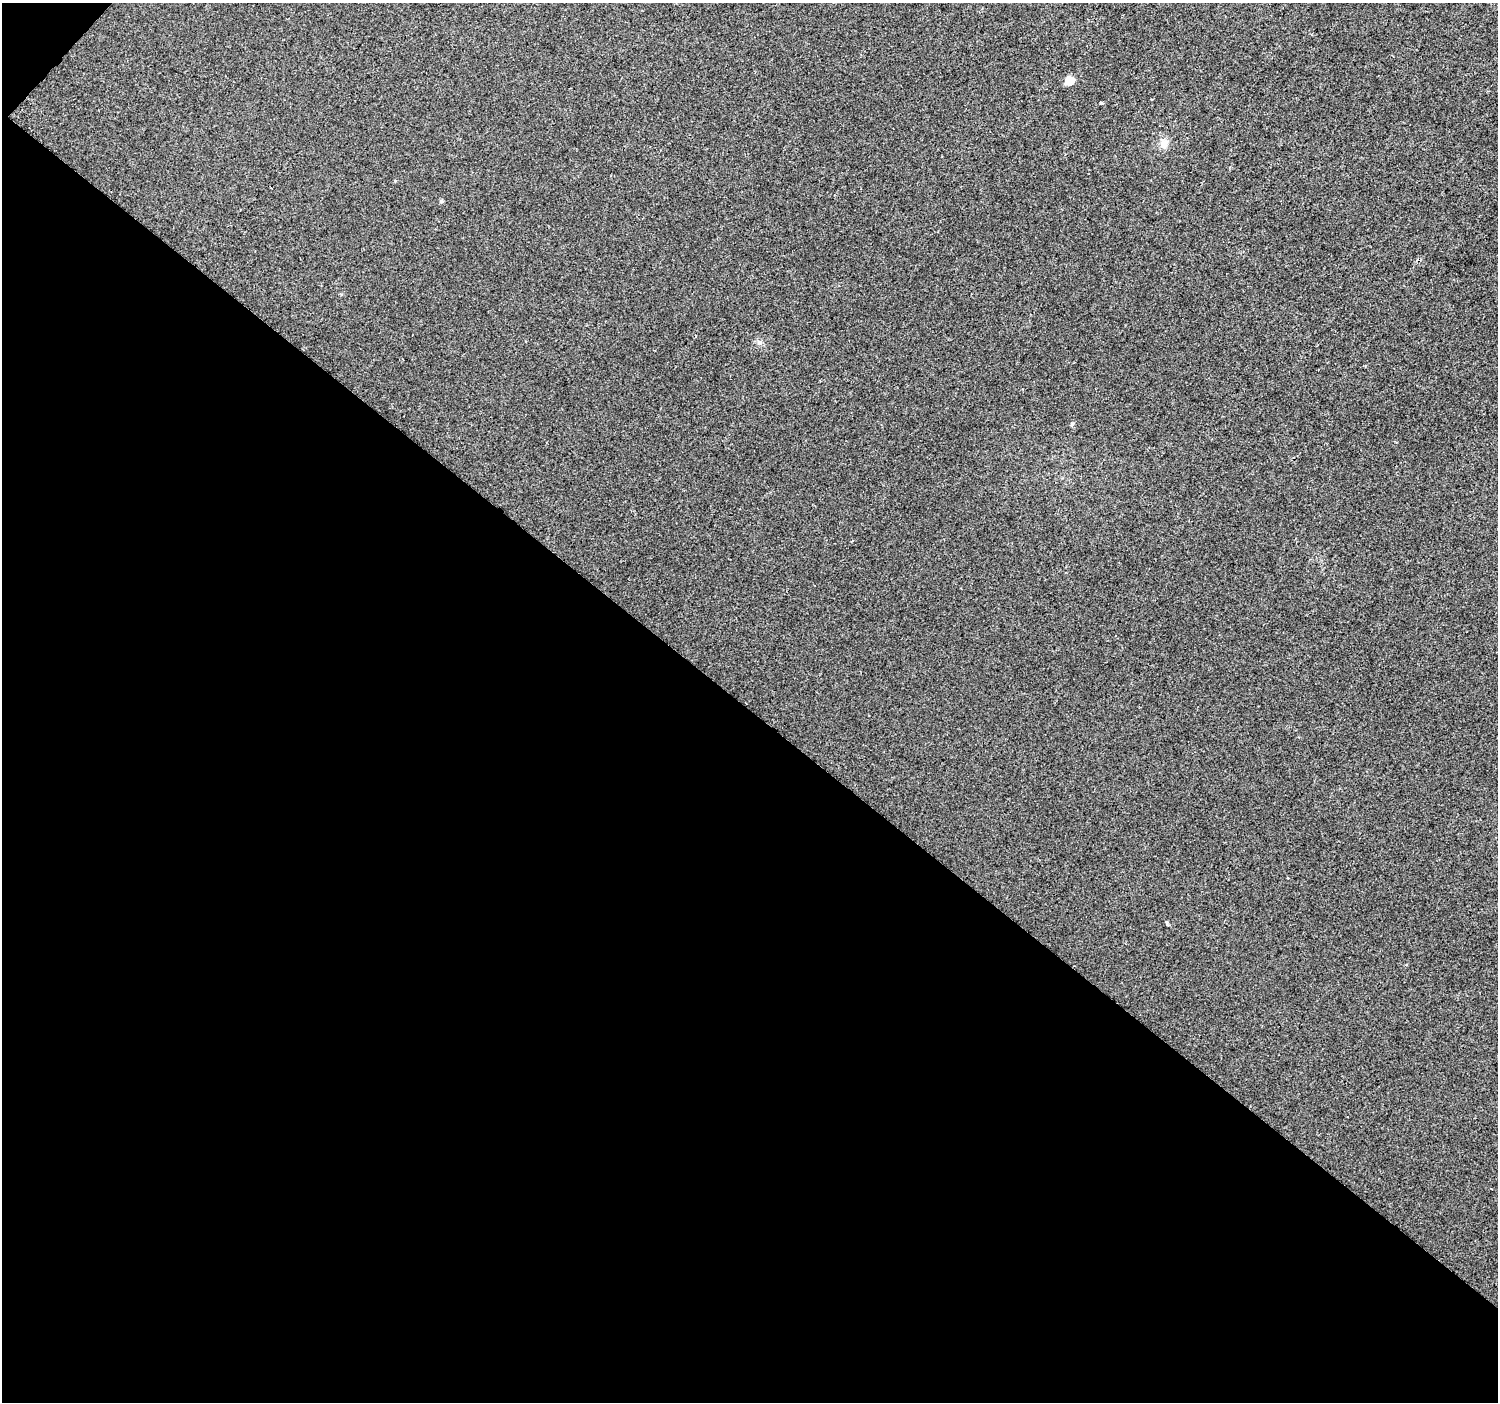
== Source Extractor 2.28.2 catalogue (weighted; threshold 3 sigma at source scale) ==
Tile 3 of 2 x 2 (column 1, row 2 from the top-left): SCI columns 1-1496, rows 92-1491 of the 2992 x 3001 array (HDU 1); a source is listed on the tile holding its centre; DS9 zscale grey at full resolution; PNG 1500 x 1404 px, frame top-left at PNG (2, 3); no overlay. Shown black and unused: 50% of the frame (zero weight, under 2 of 3 exposures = <1% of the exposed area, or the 3 px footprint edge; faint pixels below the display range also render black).
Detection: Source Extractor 2.28.2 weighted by HDU 2 'WHT'; one run over the whole footprint, this tile lists its part. Background 0.0124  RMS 0.0077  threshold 0.0347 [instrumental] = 3 sigma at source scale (4.5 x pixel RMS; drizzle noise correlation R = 1.50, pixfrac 1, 0.0396/0.0396 arcsec/px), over >= 5 px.
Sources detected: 7; all 7 listed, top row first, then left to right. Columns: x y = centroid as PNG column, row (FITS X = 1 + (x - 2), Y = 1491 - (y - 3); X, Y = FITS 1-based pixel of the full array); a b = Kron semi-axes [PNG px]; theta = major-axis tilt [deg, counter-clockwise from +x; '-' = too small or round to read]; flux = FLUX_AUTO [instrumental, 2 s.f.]
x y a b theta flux
1069 81 6 6 - 14
1101 103 4 3 - 1.7
1164 143 12 10 53 5.4
441 201 5 5 - 1.3
760 342 9 4 0 1.8
1072 424 5 4 - 1.3
1167 922 3 3 - 2.7